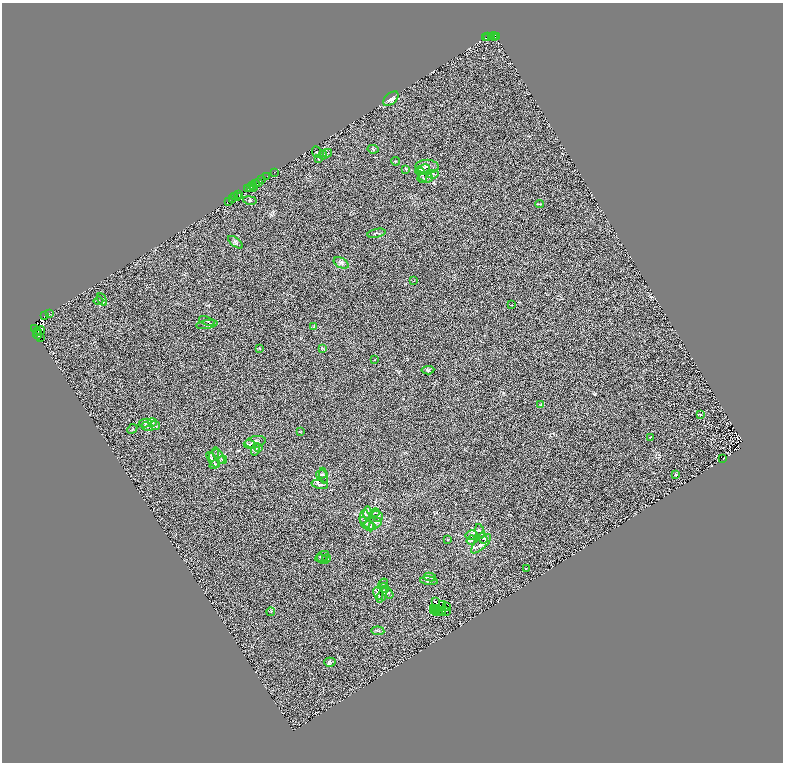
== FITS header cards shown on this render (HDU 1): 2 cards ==
NAXIS1  =                 1562
NAXIS2  =                 1520

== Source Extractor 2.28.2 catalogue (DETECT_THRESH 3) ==
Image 1562 x 1520 px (HDU 1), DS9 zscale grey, zoomed out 1/2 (1 PNG px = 2 x 2 image px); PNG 785 x 764 px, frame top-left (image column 2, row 1519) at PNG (2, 3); each listed source drawn as its Kron ellipse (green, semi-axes under 4 px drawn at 4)
Background 0.687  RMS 0.51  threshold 1.52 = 3 sigma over >= 5 px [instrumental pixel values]
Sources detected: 150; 32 cannot appear on this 1/2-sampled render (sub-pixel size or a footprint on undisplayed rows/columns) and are neither listed nor drawn; the other 118 listed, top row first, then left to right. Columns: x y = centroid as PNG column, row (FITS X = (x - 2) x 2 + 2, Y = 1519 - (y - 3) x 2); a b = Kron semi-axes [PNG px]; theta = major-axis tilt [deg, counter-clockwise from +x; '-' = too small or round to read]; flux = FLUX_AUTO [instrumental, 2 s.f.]
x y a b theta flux
487 36 2 2 - 340
491 36 2 1 - 52
494 36 4 2 - 190
495 37 3 2 - 190
497 37 2 1 - 120
485 38 2 1 - 47
391 99 9 5 41 380
373 149 5 3 - 120
316 152 6 2 -67 84
327 153 5 3 - 110
323 155 4 4 - 120
319 158 4 2 - 84
395 161 5 2 - 54
427 167 11 7 -2 420
406 169 4 2 - 62
422 169 8 3 19 180
274 172 2 1 - 340
433 174 6 3 8 140
422 175 7 3 -65 180
267 176 2 2 - 410
425 178 8 4 2 220
262 180 2 1 - 730
258 182 2 2 - 1500
256 184 3 2 - 2500
252 186 2 1 - 40
251 187 3 1 - 910
247 188 3 2 - 260
253 188 2 1 - 490
239 195 2 1 - 250
235 197 2 1 - 200
238 197 2 1 - 150
233 198 3 2 - 170
250 200 7 3 -11 120
228 201 2 1 - 1600
540 204 4 2 - 66
376 233 9 2 13 120
235 242 9 4 -37 220
341 263 8 5 -27 270
414 281 3 2 - 38
102 300 7 3 -62 120
98 301 5 3 - 99
511 305 3 2 - 36
49 313 2 1 - 120
45 316 3 1 - 1400
207 321 8 2 -19 100
207 324 10 2 8 150
313 327 4 2 - 67
34 328 2 1 - 690
41 331 4 3 - 1100
38 332 2 1 - 750
37 335 5 2 - 310
40 338 3 1 - 4500
260 348 2 2 - 40
323 349 4 2 - 84
374 360 2 1 - 29
428 370 6 3 4 140
540 404 4 1 - 43
700 414 3 2 - 67
152 422 4 3 - 140
145 423 6 3 12 140
147 426 6 4 -20 220
155 426 5 3 - 92
132 429 5 1 - 55
300 432 2 2 - 39
651 437 4 2 - 44
255 442 10 5 12 330
249 444 6 3 -8 100
258 447 3 2 - 70
256 449 6 3 71 150
214 455 6 4 61 240
219 456 9 4 -59 350
723 459 3 2 - 36
213 460 9 3 -54 260
222 460 4 3 - 120
215 465 5 3 - 130
321 474 5 3 - 150
675 475 4 2 - 49
324 476 8 2 -79 140
320 484 8 4 -15 230
375 513 4 4 - 140
368 514 7 3 -89 170
377 516 6 5 - 250
365 519 9 5 -84 360
368 523 10 3 -35 260
372 524 9 5 17 430
369 526 5 3 - 120
480 531 7 2 -73 150
471 535 6 5 - 190
483 538 5 4 - 200
448 540 3 3 - 59
471 540 5 4 - 170
481 544 13 5 43 460
322 556 7 4 33 210
323 559 6 3 -36 140
326 559 4 3 - 110
526 569 4 2 - 61
430 577 6 3 -10 150
429 581 9 2 -7 120
383 584 5 2 - 79
384 588 5 4 - 130
387 592 7 4 -47 210
378 594 7 3 -63 190
382 595 8 4 63 190
436 601 2 1 - 35
443 605 3 1 - 31
447 607 2 1 - 28
433 608 3 1 - 58
436 609 3 1 - 86
433 610 2 1 - 28
438 610 2 1 - 45
440 611 3 2 - 0.39
447 611 2 1 - 8.9
271 612 4 2 - 56
442 612 4 1 - 24
436 613 2 1 - 75
439 613 2 1 - 21
378 631 6 2 -7 94
330 662 6 4 -2 160
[32 sub-pixel or undisplayed-footprint detections neither listed nor drawn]